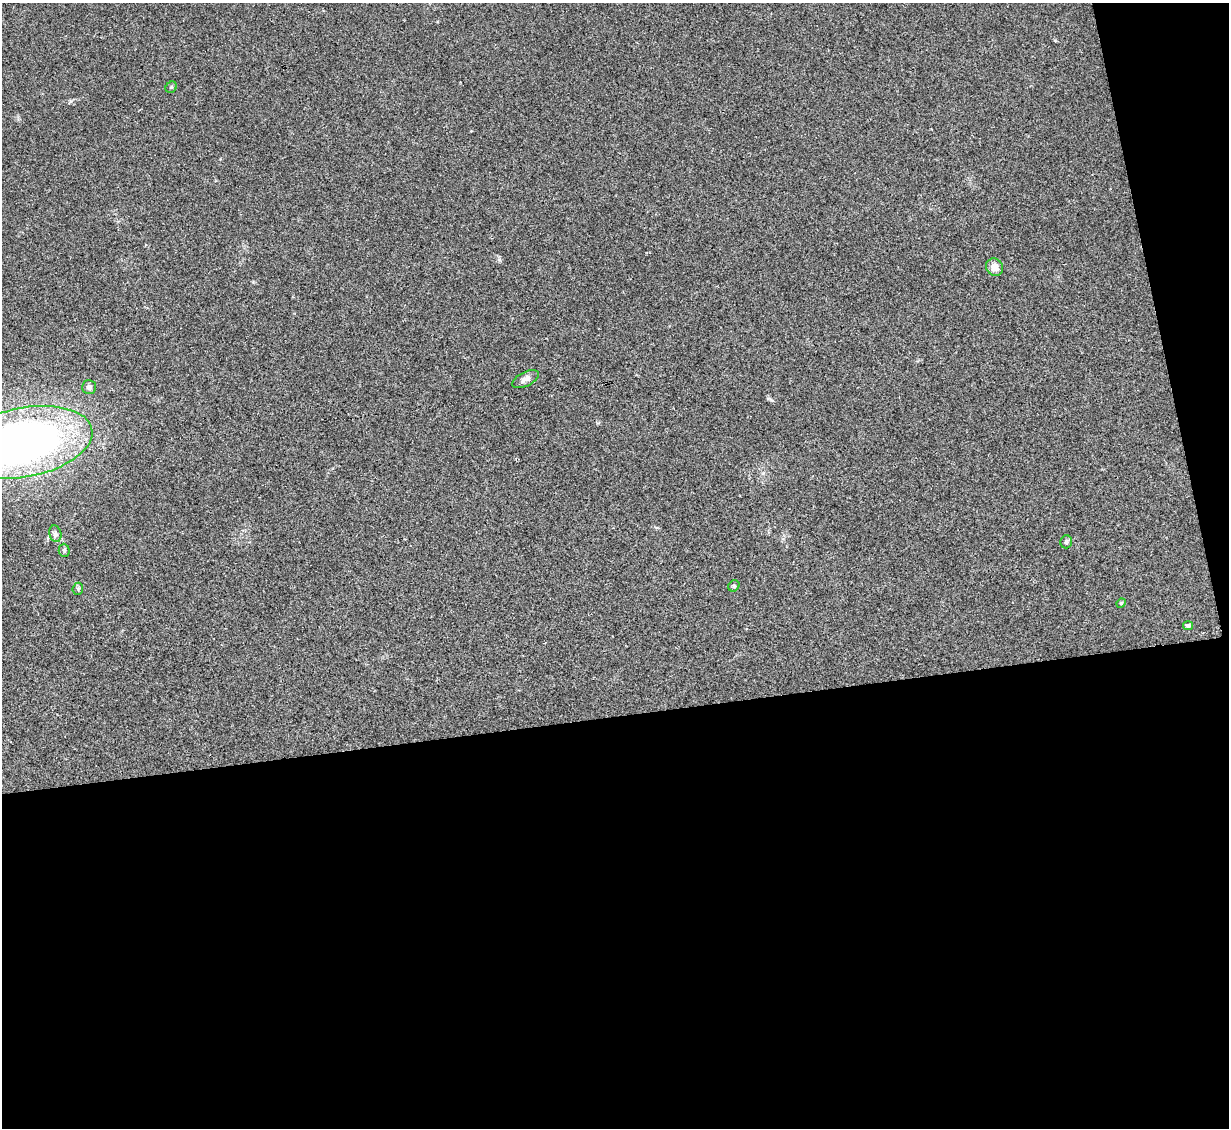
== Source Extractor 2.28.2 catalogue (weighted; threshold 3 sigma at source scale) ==
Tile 16 of 4 x 4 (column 4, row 4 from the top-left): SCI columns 3683-4909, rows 251-1376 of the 4909 x 4890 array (HDU 1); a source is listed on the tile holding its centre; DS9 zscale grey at full resolution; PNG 1231 x 1130 px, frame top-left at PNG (2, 3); each listed source drawn as its Kron ellipse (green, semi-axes under 4 px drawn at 4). Shown black and unused: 40% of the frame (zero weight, under 2 of 3 exposures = <1% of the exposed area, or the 3 px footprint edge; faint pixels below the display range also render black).
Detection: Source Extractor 2.28.2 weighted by HDU 2 'WHT'; one run over the whole footprint, this tile lists its part. Background 0.0784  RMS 0.0093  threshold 0.0417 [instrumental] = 3 sigma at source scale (4.5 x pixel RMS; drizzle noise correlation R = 1.50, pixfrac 1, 0.05/0.05 arcsec/px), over >= 5 px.
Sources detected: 12; all 12 listed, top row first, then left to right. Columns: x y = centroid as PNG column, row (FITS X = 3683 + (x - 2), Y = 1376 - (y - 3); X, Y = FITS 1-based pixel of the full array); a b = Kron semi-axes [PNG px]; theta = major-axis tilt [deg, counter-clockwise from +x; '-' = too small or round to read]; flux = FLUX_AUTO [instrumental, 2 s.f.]
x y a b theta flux
171 87 6 5 - 1.4
995 267 9 8 - 7.9
525 379 14 7 27 4.7
89 387 7 7 - 3.3
25 442 69 34 11 580
55 534 8 6 -79 2.5
1066 542 6 6 - 1.9
64 550 6 5 - 1.7
734 586 6 5 - 1.3
78 589 6 5 - 1.4
1121 603 5 4 - 1.1
1188 626 5 4 - 2
Isophote crosses this tile's border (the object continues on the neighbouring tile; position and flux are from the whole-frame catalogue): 1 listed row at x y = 25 442
Unlisted compact peaks at least as high as the median listed source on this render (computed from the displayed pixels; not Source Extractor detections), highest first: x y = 771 400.